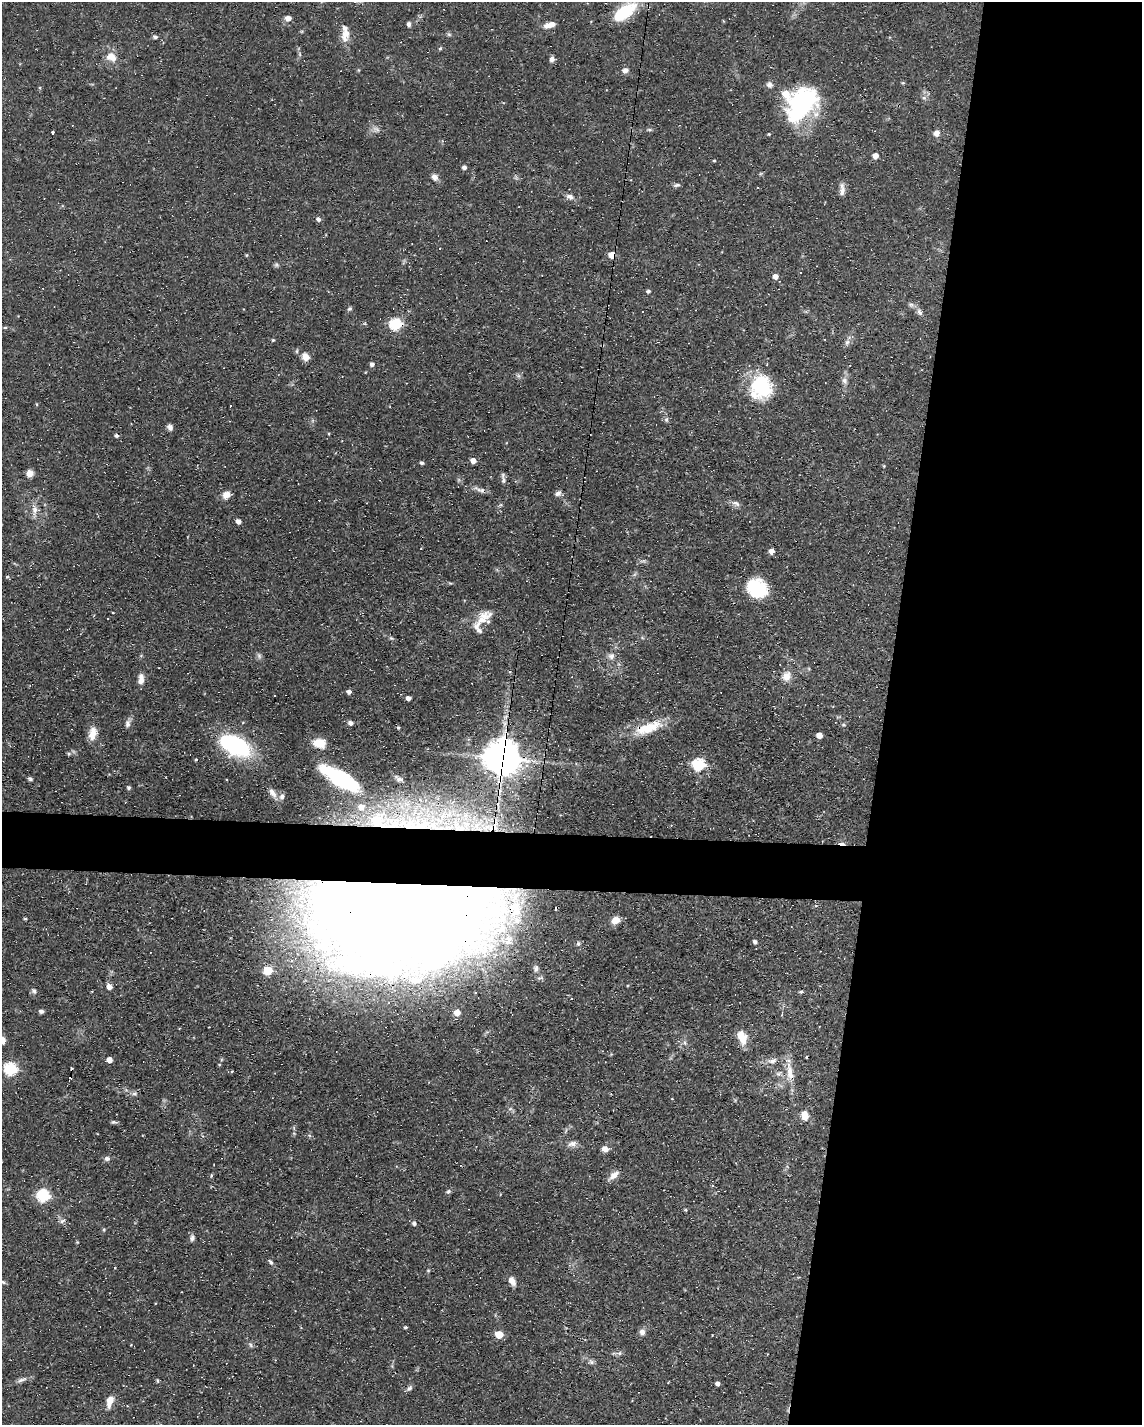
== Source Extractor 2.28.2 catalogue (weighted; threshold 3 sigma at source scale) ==
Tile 8 of 4 x 3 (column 4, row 2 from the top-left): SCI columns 3422-4561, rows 1636-3058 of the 4561 x 4584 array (HDU 1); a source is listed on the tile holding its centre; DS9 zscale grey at full resolution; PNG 1144 x 1427 px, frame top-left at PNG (2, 2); no overlay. Shown black and unused: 25% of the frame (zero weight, under 3 of 4 exposures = <1% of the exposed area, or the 3 px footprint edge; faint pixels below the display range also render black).
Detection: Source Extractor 2.28.2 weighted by HDU 2 'WHT'; one run over the whole footprint, this tile lists its part. Background 0.0541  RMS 0.0032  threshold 0.0144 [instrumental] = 3 sigma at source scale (4.5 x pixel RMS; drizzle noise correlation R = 1.50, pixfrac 1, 0.05/0.05 arcsec/px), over >= 5 px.
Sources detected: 168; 4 inside a brighter object's white glare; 15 cosmic-ray / hot-pixel residue — not listed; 7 inside a brighter listed object's ellipse — not listed separately; the other 142 listed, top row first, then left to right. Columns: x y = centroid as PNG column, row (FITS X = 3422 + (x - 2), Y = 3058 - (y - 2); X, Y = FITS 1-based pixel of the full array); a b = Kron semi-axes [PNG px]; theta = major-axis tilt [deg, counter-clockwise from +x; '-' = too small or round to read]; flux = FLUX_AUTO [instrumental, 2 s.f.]
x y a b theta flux
624 12 28 13 36 15
288 18 7 6 - 1.6
409 24 5 4 - 1.1
550 25 14 6 16 2.7
449 34 7 4 -1 0.5
345 35 18 10 82 3.4
155 37 6 5 - 0.81
440 48 5 3 - 0.4
300 54 7 4 -88 0.57
111 57 14 11 -22 3.6
552 59 7 5 76 1.2
625 70 8 6 19 1.4
903 83 5 4 - 0.36
769 85 8 7 - 1.1
924 98 7 5 -41 0.8
801 104 36 25 50 43
376 129 11 6 -16 1.3
649 130 7 4 -9 0.49
53 132 4 3 - 1.1
936 133 8 7 - 1.8
769 134 4 4 - 0.33
875 156 5 5 - 2.6
714 160 5 3 - 0.31
464 167 5 4 - 1.1
435 177 7 6 - 1.9
677 185 8 4 9 0.73
842 191 16 7 74 1.7
570 197 10 7 -24 1.4
318 219 6 5 - 0.98
247 255 5 3 - 0.29
612 255 5 4 - 6.4
800 272 3 2 - 0.2
775 276 5 5 - 1.9
648 291 5 4 - 0.67
911 305 7 6 - 0.78
349 309 7 5 30 0.56
920 312 11 6 -62 1.2
395 324 6 6 - 35
5 327 4 3 - 0.41
273 340 4 4 - 0.37
847 342 9 6 72 1.2
305 357 10 8 -50 2.5
372 364 5 4 - 1
519 376 7 4 -71 0.58
845 381 9 7 -67 1.3
761 387 26 24 63 19
36 404 5 3 - 0.27
230 406 2 2 - 0.41
666 420 7 5 -69 0.68
170 427 8 6 -60 1.1
117 436 5 4 - 0.76
473 461 5 5 - 2.2
421 463 4 4 - 0.68
884 466 5 3 - 0.26
29 473 8 7 - 2
503 480 11 5 -85 0.98
480 490 20 5 -21 1.6
558 493 9 6 34 1.1
226 495 9 8 - 2.6
735 503 11 6 -12 1.2
34 510 17 7 88 2.3
238 521 5 4 - 1.6
772 551 5 4 - 2.3
757 588 21 18 -31 14
483 618 25 14 40 5.5
391 638 6 4 -42 0.47
259 656 9 5 -64 0.82
611 656 9 7 66 1.4
787 676 13 9 73 2.9
141 679 14 7 87 2.1
349 692 5 4 - 1.1
408 698 4 4 - 1.5
243 722 5 3 - 0.3
351 723 5 5 - 1.3
128 724 10 7 80 1.3
843 725 6 4 0 0.42
398 727 5 4 - 0.61
648 728 38 12 18 10
93 733 17 8 78 3.6
819 735 5 4 - 3
319 743 12 8 -9 5.3
235 745 38 21 -26 30
69 754 6 4 -18 0.56
502 758 12 11 - 660
196 760 3 3 - 0.33
699 764 6 6 - 36
339 778 27 16 -34 21
30 779 4 4 - 0.77
399 779 9 4 -30 0.75
128 787 4 4 - 0.63
272 793 14 8 -58 2.1
361 807 6 5 - 1.5
377 820 6 5 - 7.2
406 909 186 74 3 680
25 919 4 3 - 0.42
615 920 10 8 30 2.9
755 942 5 5 - 0.72
536 968 10 8 72 1.4
268 970 5 5 - 13
109 987 5 5 - 2.3
34 991 8 6 -47 0.86
476 992 3 3 - 2.8
801 992 5 3 - 0.53
41 1011 4 4 - 1.1
457 1013 5 4 - 2.9
782 1014 4 3 - 0.28
3 1040 9 6 -73 1.7
743 1040 13 10 73 3.6
685 1043 6 4 -71 0.59
109 1060 5 4 - 2.3
772 1061 14 8 8 2.1
10 1069 6 6 - 39
790 1072 28 9 -80 5
778 1073 9 5 31 0.89
134 1094 7 4 0 0.72
805 1116 9 7 -77 3.9
572 1144 12 8 3 1.7
605 1149 5 4 - 3.4
107 1159 7 6 - 0.89
614 1175 16 7 40 2.3
448 1191 7 5 19 0.65
43 1196 6 6 - 38
685 1210 5 3 - 0.31
62 1221 10 5 26 0.94
414 1223 5 5 - 0.8
192 1238 9 5 81 0.96
77 1242 5 4 - 0.3
271 1262 8 4 -53 0.69
428 1271 5 3 - 0.31
512 1281 11 7 -59 2.2
405 1327 4 4 - 0.5
642 1332 8 7 - 1.4
499 1334 5 5 - 8
131 1345 3 3 - 0.26
250 1345 7 5 -60 0.61
619 1353 7 6 - 0.77
591 1362 8 6 -39 0.89
22 1380 16 5 22 1.3
157 1381 5 4 - 0.43
718 1383 4 4 - 1.4
409 1388 9 6 44 0.85
110 1401 14 7 74 3.2
Overlapping masked pixels (flux is a lower limit): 6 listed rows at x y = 612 255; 395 324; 480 490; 648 728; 502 758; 406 909
Isophote crosses this tile's border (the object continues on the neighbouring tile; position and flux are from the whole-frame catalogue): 1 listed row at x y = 3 1040